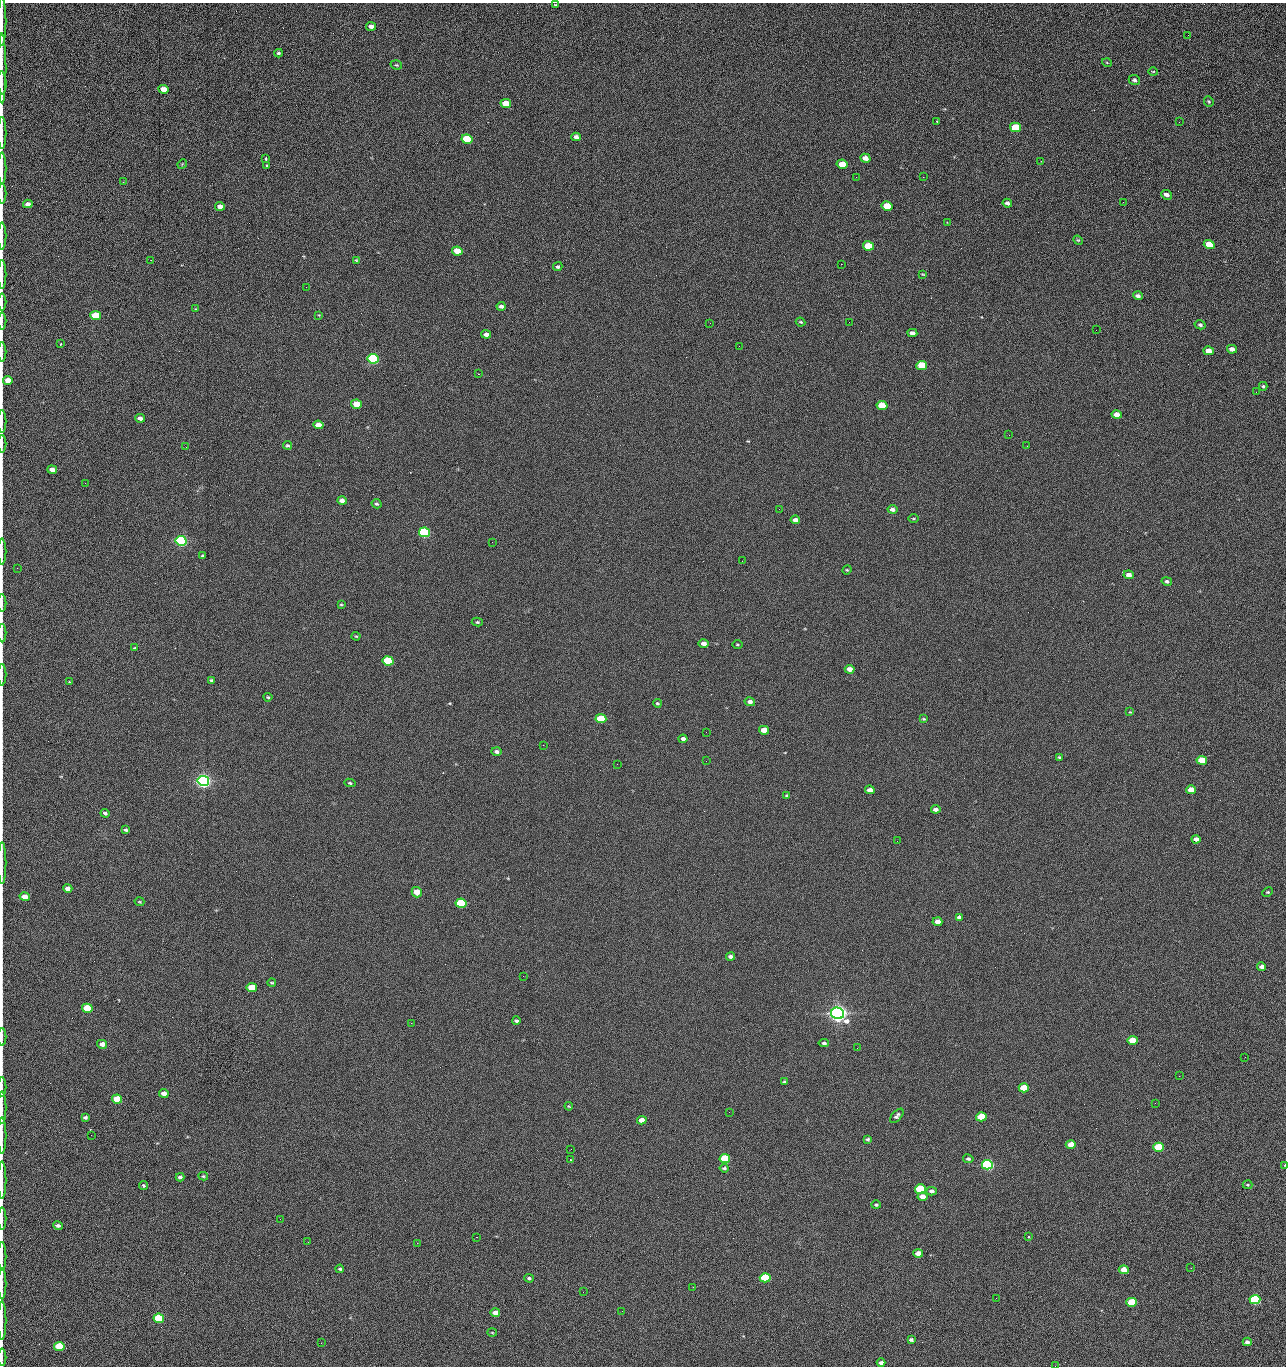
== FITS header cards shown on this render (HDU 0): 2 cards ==
NAXIS1  =                 1284 /fastest changing axis
NAXIS2  =                 1364 /next to fastest changing axis

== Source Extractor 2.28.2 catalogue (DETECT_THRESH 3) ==
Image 1284 x 1364 px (HDU 0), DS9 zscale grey, 1 PNG px = 1 image px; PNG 1288 x 1368 px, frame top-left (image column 1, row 1364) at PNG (2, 3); each listed source drawn as its Kron ellipse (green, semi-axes under 4 px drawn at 4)
Background 124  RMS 14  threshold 43.4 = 3 sigma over >= 5 px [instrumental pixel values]
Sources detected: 233; all 233 listed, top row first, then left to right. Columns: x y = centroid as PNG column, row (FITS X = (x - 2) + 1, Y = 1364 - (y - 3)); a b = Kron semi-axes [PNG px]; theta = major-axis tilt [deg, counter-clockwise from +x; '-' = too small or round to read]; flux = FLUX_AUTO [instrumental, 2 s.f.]
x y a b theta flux
556 5 4 3 - 1.0e+03
2 22 24 2 90 3.5e+03
371 26 5 4 - 5.0e+03
1188 35 3 2 - 1.1e+03
278 53 4 3 - 1.5e+03
1107 63 5 3 - 9.0e+02
396 65 6 4 -19 1.3e+03
2 68 35 2 90 6.4e+03
1153 71 5 3 - 8.6e+02
1134 80 6 5 - 2.9e+03
2 83 12 2 -87 2.1e+03
163 89 5 4 - 9.0e+03
1209 101 5 5 - 1.2e+03
506 103 5 4 - 2.3e+04
937 121 2 2 - 7.6e+02
1179 122 2 2 - 1.2e+03
1015 127 5 4 - 4.4e+04
2 133 16 2 90 3.0e+03
576 137 4 4 - 3.6e+03
467 139 5 4 - 5.4e+04
865 158 5 4 - 6.3e+03
266 159 4 3 - 2.0e+03
1041 161 2 2 - 1.9e+03
182 164 5 4 - 9.0e+02
842 164 5 4 - 1.6e+04
267 165 3 3 - 1.4e+03
2 168 16 2 90 2.9e+03
856 177 2 2 - 2.3e+03
923 177 2 2 - 1.8e+04
123 182 2 2 - 4.8e+02
2 193 10 2 90 1.8e+03
1167 195 6 4 -25 3.8e+03
1123 202 3 2 - 7.8e+02
1007 203 4 4 - 2.5e+03
28 204 5 4 - 4.9e+03
220 206 5 4 - 5.8e+03
887 206 5 4 - 2.9e+04
947 222 3 2 - 6.0e+02
2 236 13 2 90 2.6e+03
1078 240 5 4 - 1.1e+03
1209 244 5 4 - 2.4e+04
868 246 5 4 - 4.1e+04
457 251 5 4 - 2.0e+04
151 260 2 2 - 4.7e+02
356 260 3 3 - 8.2e+02
841 264 2 2 - 2.7e+04
558 267 5 4 - 1.8e+03
923 274 4 2 - 8.0e+02
2 275 14 2 90 2.7e+03
306 287 2 2 - 6.4e+02
1138 296 5 4 - 3.0e+03
2 302 8 2 90 1.3e+03
501 306 4 3 - 3.0e+03
196 309 4 3 - 8.2e+02
319 315 4 3 - 7.7e+02
96 316 5 4 - 5.2e+04
2 321 8 2 90 1.3e+03
801 322 5 3 - 1.1e+03
849 322 2 2 - 6.3e+02
710 323 2 2 - 3.4e+03
1200 325 5 4 - 2.1e+03
1096 330 2 2 - 6.4e+02
912 333 5 4 - 3.9e+03
486 334 5 4 - 4.9e+03
61 344 3 3 - 7.8e+02
739 346 2 2 - 4.5e+02
1232 349 5 4 - 4.5e+03
1209 351 5 4 - 1.0e+04
2 352 10 2 90 1.7e+03
373 359 5 5 - 1.6e+05
922 365 5 4 - 4.0e+04
478 374 3 3 - 9.9e+02
8 380 5 4 - 1.1e+04
1263 386 4 4 - 1.3e+03
1256 392 2 2 - 1.5e+03
356 404 5 4 - 2.0e+04
882 406 5 4 - 3.3e+04
1117 415 5 4 - 1.0e+04
140 418 5 4 - 4.8e+03
2 421 11 2 90 1.8e+03
318 425 5 4 - 9.5e+03
1009 435 2 2 - 3.3e+03
2 444 9 2 90 1.4e+03
287 445 4 4 - 1.5e+03
1027 446 2 2 - 5.4e+02
186 447 2 2 - 3.0e+03
52 469 5 4 - 6.1e+03
85 483 3 2 - 9.7e+02
342 501 5 4 - 5.0e+03
377 504 5 4 - 1.7e+03
779 509 2 2 - 5.0e+02
892 509 5 4 - 3.4e+03
913 519 5 3 - 9.3e+02
795 520 5 4 - 4.7e+03
424 532 5 5 - 2.0e+05
181 541 5 5 - 3.2e+05
492 542 2 2 - 2.6e+03
2 551 13 2 90 2.2e+03
203 556 3 3 - 1.4e+03
742 561 2 2 - 7.1e+02
17 568 2 2 - 4.3e+02
847 570 5 4 - 1.0e+03
1129 575 5 4 - 5.6e+03
1167 581 5 4 - 2.1e+03
2 603 9 2 90 1.5e+03
341 604 3 3 - 9.6e+02
477 622 5 4 - 1.5e+03
2 633 9 2 90 1.5e+03
356 636 4 4 - 1.0e+03
704 644 5 4 - 5.3e+03
737 645 5 2 - 9.5e+02
135 648 3 2 - 9.6e+02
388 661 5 4 - 9.1e+04
850 669 5 4 - 7.2e+03
2 675 11 2 90 1.8e+03
212 680 4 3 - 2.0e+03
69 682 3 2 - 1.0e+03
268 697 4 4 - 1.3e+03
750 702 5 4 - 4.0e+03
657 703 4 4 - 1.3e+03
1130 712 4 3 - 8.2e+02
601 719 5 4 - 4.8e+04
923 719 4 3 - 1.0e+03
764 730 5 4 - 1.4e+04
706 732 2 2 - 6.8e+02
683 739 4 4 - 3.6e+03
543 745 2 2 - 3.2e+03
496 752 5 4 - 2.7e+03
1059 757 3 3 - 1.1e+03
1202 760 5 4 - 2.7e+04
706 761 2 2 - 2.0e+03
617 764 2 2 - 2.5e+03
203 781 6 5 - 6.9e+05
350 783 5 3 - 1.4e+03
870 790 5 4 - 6.0e+03
1191 790 5 4 - 1.3e+04
787 795 4 3 - 1.2e+03
936 809 5 4 - 4.1e+03
105 813 4 3 - 1.9e+03
126 830 4 3 - 2.1e+03
1196 839 4 4 - 5.5e+03
897 841 2 2 - 6.0e+02
2 863 21 2 90 3.2e+03
68 889 5 4 - 5.9e+03
417 892 5 5 - 1.3e+04
1268 892 5 4 - 1.1e+03
25 897 5 4 - 1.0e+04
139 902 5 3 - 1.0e+03
461 903 5 4 - 1.3e+05
959 917 4 4 - 2.6e+03
937 922 5 4 - 9.7e+03
731 956 4 3 - 3.5e+03
1262 967 4 4 - 4.2e+03
523 976 2 2 - 2.0e+03
272 983 4 3 - 1.0e+03
252 988 5 4 - 3.3e+04
87 1008 5 4 - 5.4e+04
838 1013 6 5 - 1.0e+06
516 1021 4 3 - 2.1e+03
411 1023 2 2 - 5.3e+03
2 1037 9 2 90 1.2e+03
1133 1040 5 4 - 2.9e+04
824 1043 5 4 - 2.0e+03
102 1044 5 4 - 6.2e+03
857 1048 2 2 - 1.4e+03
1245 1057 2 2 - 1.9e+03
1179 1076 2 2 - 2.7e+03
785 1082 4 3 - 2.2e+03
2 1087 10 2 90 1.5e+03
1024 1088 5 4 - 4.7e+04
164 1093 5 4 - 7.1e+03
117 1099 5 4 - 3.1e+04
1155 1103 3 2 - 9.6e+02
569 1106 4 3 - 9.1e+02
2 1108 16 2 90 2.9e+03
729 1112 2 2 - 9.0e+02
897 1116 8 4 48 2.7e+03
85 1117 4 3 - 2.0e+03
981 1117 5 4 - 4.4e+04
642 1120 5 4 - 8.6e+03
91 1135 2 2 - 2.4e+03
2 1136 18 2 90 2.8e+03
867 1139 4 3 - 1.8e+03
1071 1145 5 4 - 1.7e+04
1159 1147 5 4 - 5.8e+04
571 1149 3 2 - 9.6e+02
725 1159 5 4 - 7.8e+04
968 1159 5 4 - 2.3e+03
570 1160 4 3 - 4.3e+03
987 1165 5 4 - 2.7e+05
1285 1165 4 2 - 5.2e+02
724 1168 4 3 - 1.5e+03
203 1176 5 3 - 1.1e+03
180 1177 4 3 - 2.8e+03
2 1180 19 2 90 3.1e+03
143 1185 4 4 - 1.5e+03
1248 1185 5 3 - 1.1e+03
920 1189 5 4 - 8.5e+04
932 1191 5 4 - 3.7e+03
923 1196 5 4 - 9.7e+03
876 1205 5 4 - 1.4e+03
2 1219 11 2 90 1.8e+03
280 1219 2 2 - 2.1e+03
58 1225 5 4 - 2.6e+03
476 1237 2 2 - 7.1e+03
1028 1237 4 2 - 8.1e+02
308 1242 2 2 - 1.9e+03
417 1243 2 2 - 5.7e+03
918 1253 5 4 - 9.1e+03
2 1256 15 2 90 2.5e+03
1191 1268 2 2 - 4.8e+02
340 1269 4 3 - 1.6e+03
1124 1270 5 4 - 1.4e+04
529 1278 4 4 - 1.6e+03
765 1278 5 4 - 8.1e+04
2 1284 15 2 90 3.1e+03
693 1287 3 2 - 7.4e+02
583 1292 2 2 - 4.6e+02
996 1298 2 2 - 2.7e+03
1255 1300 5 4 - 1.9e+05
1132 1302 5 4 - 4.6e+04
622 1311 3 2 - 8.2e+02
495 1313 5 4 - 8.1e+03
159 1318 5 4 - 1.0e+05
2 1320 19 2 90 2.8e+03
492 1333 5 3 - 8.8e+02
911 1340 4 3 - 2.0e+03
1247 1342 4 4 - 3.4e+03
321 1343 2 2 - 1.4e+03
59 1346 5 4 - 5.5e+04
2 1357 9 2 90 1.0e+03
881 1363 4 3 - 3.3e+03
1055 1366 2 2 - 2.0e+03
At the frame edge (FLAGS 8, measured only in part): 31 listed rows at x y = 2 22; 2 68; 2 83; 2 133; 2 168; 2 193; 2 236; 2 275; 2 302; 2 321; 2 352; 2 421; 2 444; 2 551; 2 603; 2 633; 2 675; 2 863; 25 897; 2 1037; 2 1087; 2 1108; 2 1136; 1285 1165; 2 1180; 2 1219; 2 1256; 2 1284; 2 1320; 2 1357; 1055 1366

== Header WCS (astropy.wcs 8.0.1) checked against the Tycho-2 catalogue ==
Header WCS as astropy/WCSLIB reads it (CRVAL/CRPIX/CD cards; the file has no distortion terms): RA---TAN/DEC--TAN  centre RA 15:41:41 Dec +51:58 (235.42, +51.97 deg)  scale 1.26 arcsec/px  FOV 26.9' x 28.5'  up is +92 deg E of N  parity flipped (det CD > 0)
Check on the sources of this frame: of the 60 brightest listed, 11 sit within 2.0 arcsec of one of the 12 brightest Tycho-2 stars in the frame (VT <= 12.29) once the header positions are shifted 0.59 arcsec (0.41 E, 0.42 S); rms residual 0.87 arcsec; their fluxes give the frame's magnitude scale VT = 24.55 - 2.5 log10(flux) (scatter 0.17 mag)
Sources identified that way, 11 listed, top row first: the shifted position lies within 2.0 arcsec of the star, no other Tycho-2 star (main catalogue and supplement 1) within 4.0 arcsec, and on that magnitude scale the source's flux lands within +1.5 / -3 mag of the star's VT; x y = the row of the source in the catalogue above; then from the Tycho-2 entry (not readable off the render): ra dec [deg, ICRS J2000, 3 dp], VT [Tycho-2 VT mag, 2 dp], TYC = Tycho-2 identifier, HIP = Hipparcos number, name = IAU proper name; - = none
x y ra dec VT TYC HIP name
373 359 235.614 +52.064 11.61 3489-1132-1 - -
424 532 235.514 +52.049 11.19 3489-1407-1 - -
181 541 235.515 +52.133 11.12 3489-1380-1 - -
203 781 235.378 +52.130 9.31 3489-1322-1 76850 -
461 903 235.303 +52.042 11.52 3489-958-1 - -
838 1013 235.232 +51.912 9.59 3489-824-1 - -
987 1165 235.143 +51.862 10.97 3489-1016-1 - -
920 1189 235.131 +51.886 12.29 3489-908-1 - -
765 1278 235.084 +51.941 11.45 3489-1346-1 - -
1255 1300 235.062 +51.771 11.53 3489-1453-1 - -
159 1318 235.075 +52.152 11.74 3489-912-1 - -